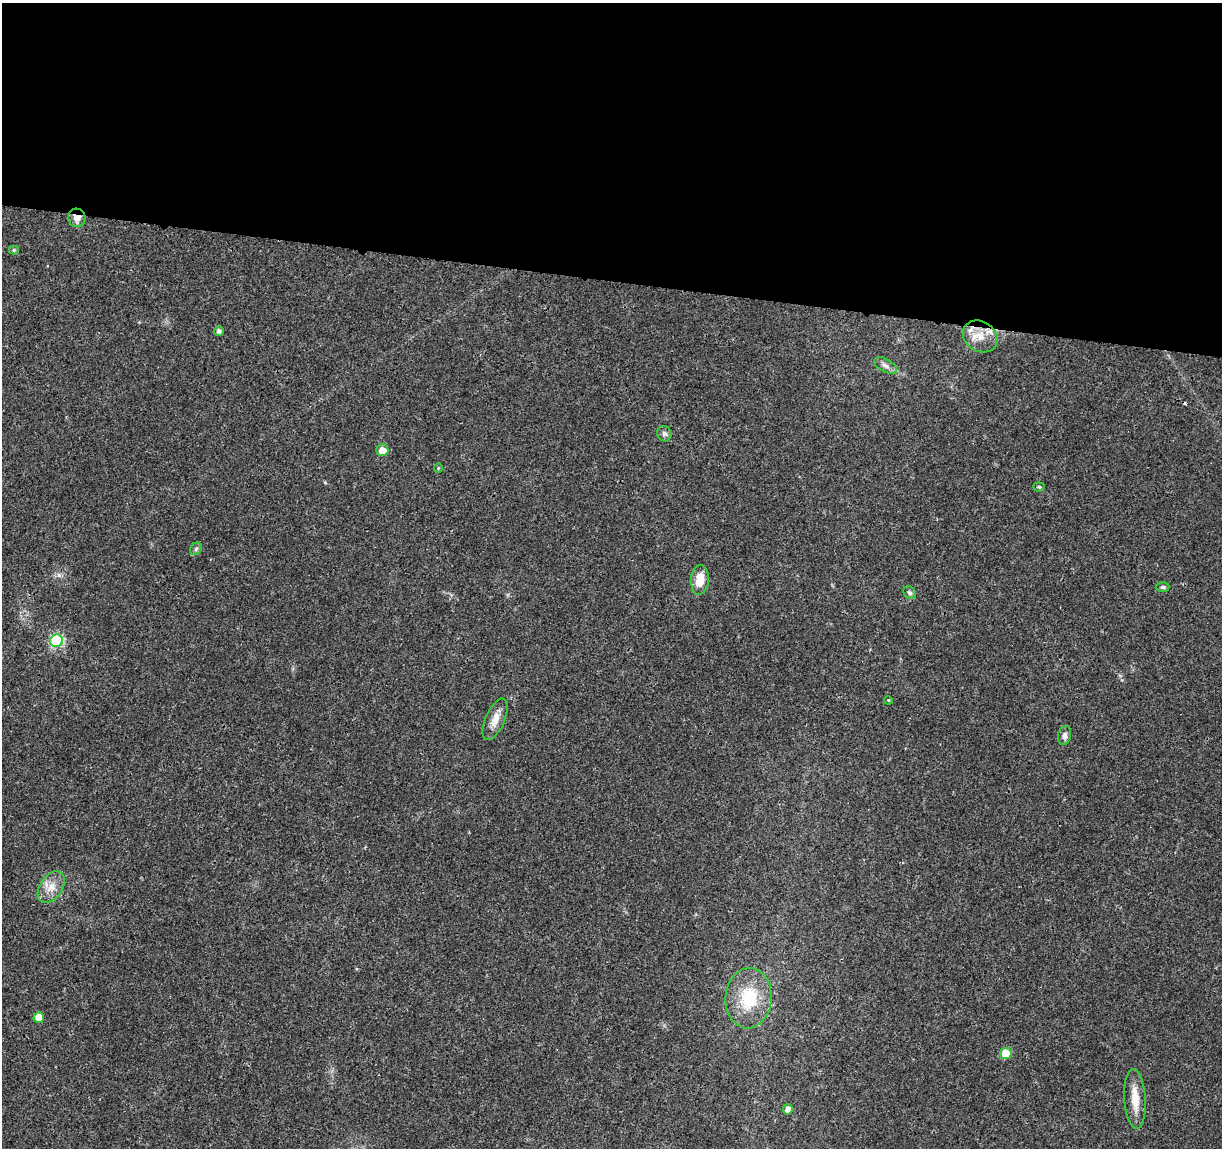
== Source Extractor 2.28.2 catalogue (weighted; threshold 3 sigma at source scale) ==
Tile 3 of 4 x 4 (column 3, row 1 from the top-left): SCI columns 2447-3666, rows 3668-4813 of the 4896 x 5099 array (HDU 1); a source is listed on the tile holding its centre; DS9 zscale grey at full resolution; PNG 1224 x 1150 px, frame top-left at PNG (2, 3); each listed source drawn as its Kron ellipse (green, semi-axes under 4 px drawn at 4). Shown black and unused: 24% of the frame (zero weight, under 3 of 4 exposures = <1% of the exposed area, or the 3 px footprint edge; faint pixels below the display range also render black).
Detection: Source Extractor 2.28.2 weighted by HDU 2 'WHT'; one run over the whole footprint, this tile lists its part. Background 0.0204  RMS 0.0029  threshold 0.0131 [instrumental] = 3 sigma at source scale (4.5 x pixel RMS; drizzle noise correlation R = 1.50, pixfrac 1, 0.0396/0.0396 arcsec/px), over >= 5 px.
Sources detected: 24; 1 cosmic-ray / hot-pixel residue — neither listed nor drawn; the other 23 listed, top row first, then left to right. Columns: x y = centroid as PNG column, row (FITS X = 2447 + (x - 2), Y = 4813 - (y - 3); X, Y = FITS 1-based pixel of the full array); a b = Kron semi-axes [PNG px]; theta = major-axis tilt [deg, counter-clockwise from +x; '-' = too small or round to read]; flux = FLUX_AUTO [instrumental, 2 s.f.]
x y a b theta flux
77 218 9 8 - 2.2
14 250 5 4 - 0.43
219 331 5 5 - 1
980 336 18 15 -33 4.9
885 365 12 6 -29 1.3
664 434 8 7 - 0.93
382 450 6 6 - 2.5
438 468 5 4 - 0.31
1039 487 5 4 - 0.4
196 549 7 5 46 0.6
700 580 15 9 85 5
1163 587 7 4 0 0.53
910 593 7 5 -44 0.67
57 641 6 6 - 36
888 700 4 3 - 0.26
495 719 22 9 67 3.3
1065 735 10 6 78 1.1
51 887 17 11 55 3.7
749 998 30 23 85 13
39 1017 5 5 - 3.9
1006 1053 5 5 - 6.4
1135 1099 30 10 -86 5.2
788 1109 5 5 - 2.3
Overlapping masked pixels (flux is a lower limit): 2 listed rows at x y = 77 218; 980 336